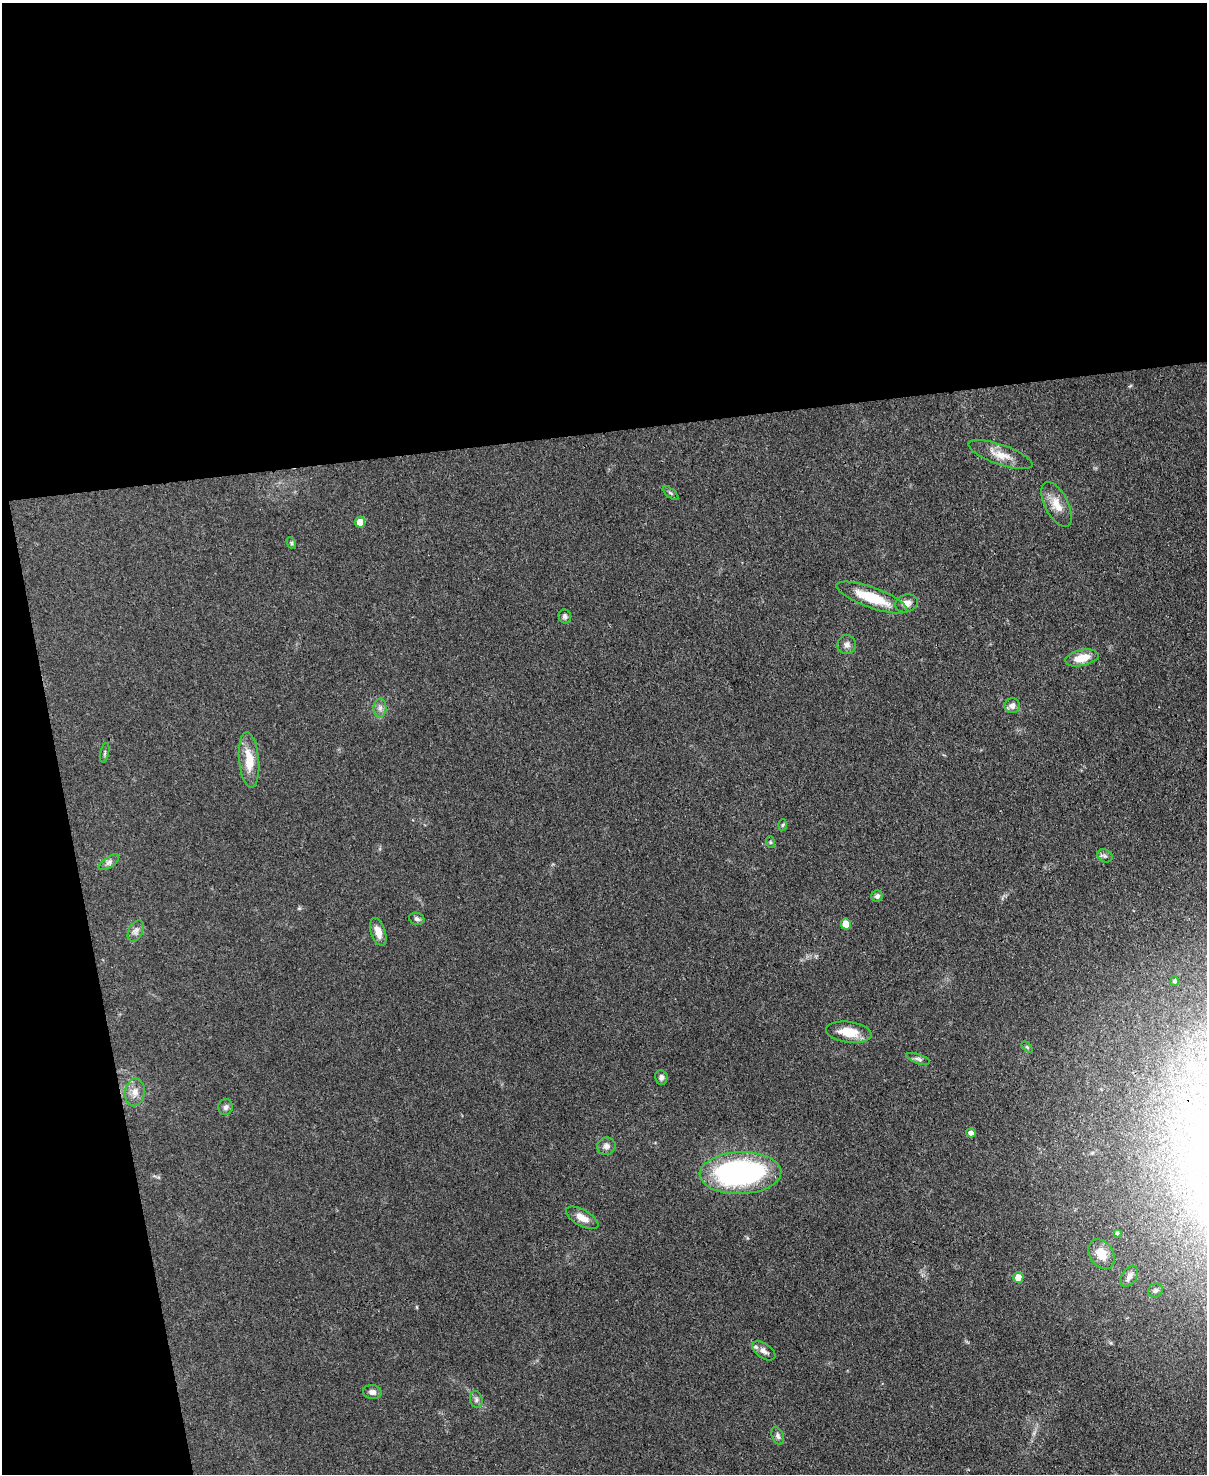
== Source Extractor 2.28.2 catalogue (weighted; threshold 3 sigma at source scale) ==
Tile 1 of 4 x 3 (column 1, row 1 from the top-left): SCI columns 1-1205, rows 3193-4664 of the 4819 x 4798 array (HDU 1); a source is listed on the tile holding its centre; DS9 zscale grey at full resolution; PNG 1209 x 1476 px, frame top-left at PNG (2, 3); each listed source drawn as its Kron ellipse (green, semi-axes under 4 px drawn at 4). Shown black and unused: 35% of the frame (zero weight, under 3 of 4 exposures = <1% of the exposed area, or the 3 px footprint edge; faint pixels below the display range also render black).
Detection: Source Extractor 2.28.2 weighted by HDU 2 'WHT'; one run over the whole footprint, this tile lists its part. Background 0.0853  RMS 0.0063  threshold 0.0284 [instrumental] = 3 sigma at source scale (4.5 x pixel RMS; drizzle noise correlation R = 1.50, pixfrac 1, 0.05/0.05 arcsec/px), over >= 5 px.
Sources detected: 44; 1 inside a brighter listed object's ellipse — not listed separately; the other 43 listed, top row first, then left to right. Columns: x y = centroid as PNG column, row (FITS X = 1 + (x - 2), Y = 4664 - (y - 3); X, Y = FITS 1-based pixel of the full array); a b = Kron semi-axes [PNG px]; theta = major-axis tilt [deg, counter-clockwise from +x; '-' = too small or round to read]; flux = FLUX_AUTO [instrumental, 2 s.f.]
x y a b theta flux
1000 455 34 10 -19 9.4
671 493 9 3 -40 1
1057 505 24 11 -63 9.7
360 522 5 5 - 11
291 543 6 4 -62 0.83
872 597 37 10 -20 24
907 603 11 8 18 4.4
565 616 7 6 - 1.6
847 645 9 9 - 3
1082 658 17 8 12 10
1012 706 8 7 - 3.4
380 708 9 6 89 2.4
105 753 10 3 79 1
249 760 28 10 -85 14
783 825 6 4 87 0.78
770 842 6 4 -72 0.87
1105 856 8 6 -28 1.6
109 862 12 5 34 2.2
877 896 5 5 - 1.7
417 919 8 6 -19 1.7
846 924 5 5 - 13
136 931 11 7 61 2.7
378 932 14 7 -71 5.7
1175 981 5 4 - 1.1
849 1032 23 10 -8 13
1027 1047 6 4 -45 0.82
918 1059 12 4 -19 1.8
661 1077 7 6 - 2.2
135 1092 14 9 82 5.4
225 1107 8 7 - 2
971 1133 5 4 - 2.8
606 1146 9 8 - 3.1
740 1173 41 21 2 150
582 1218 18 8 -30 6.4
1117 1233 3 3 - 0.85
1101 1254 16 11 -56 8.1
1129 1276 12 7 57 3
1018 1277 5 5 - 6.8
1155 1290 8 6 32 2
764 1351 13 7 -34 3.2
372 1392 9 7 -12 2.7
476 1399 8 6 -75 1.8
778 1436 9 5 -68 1.8